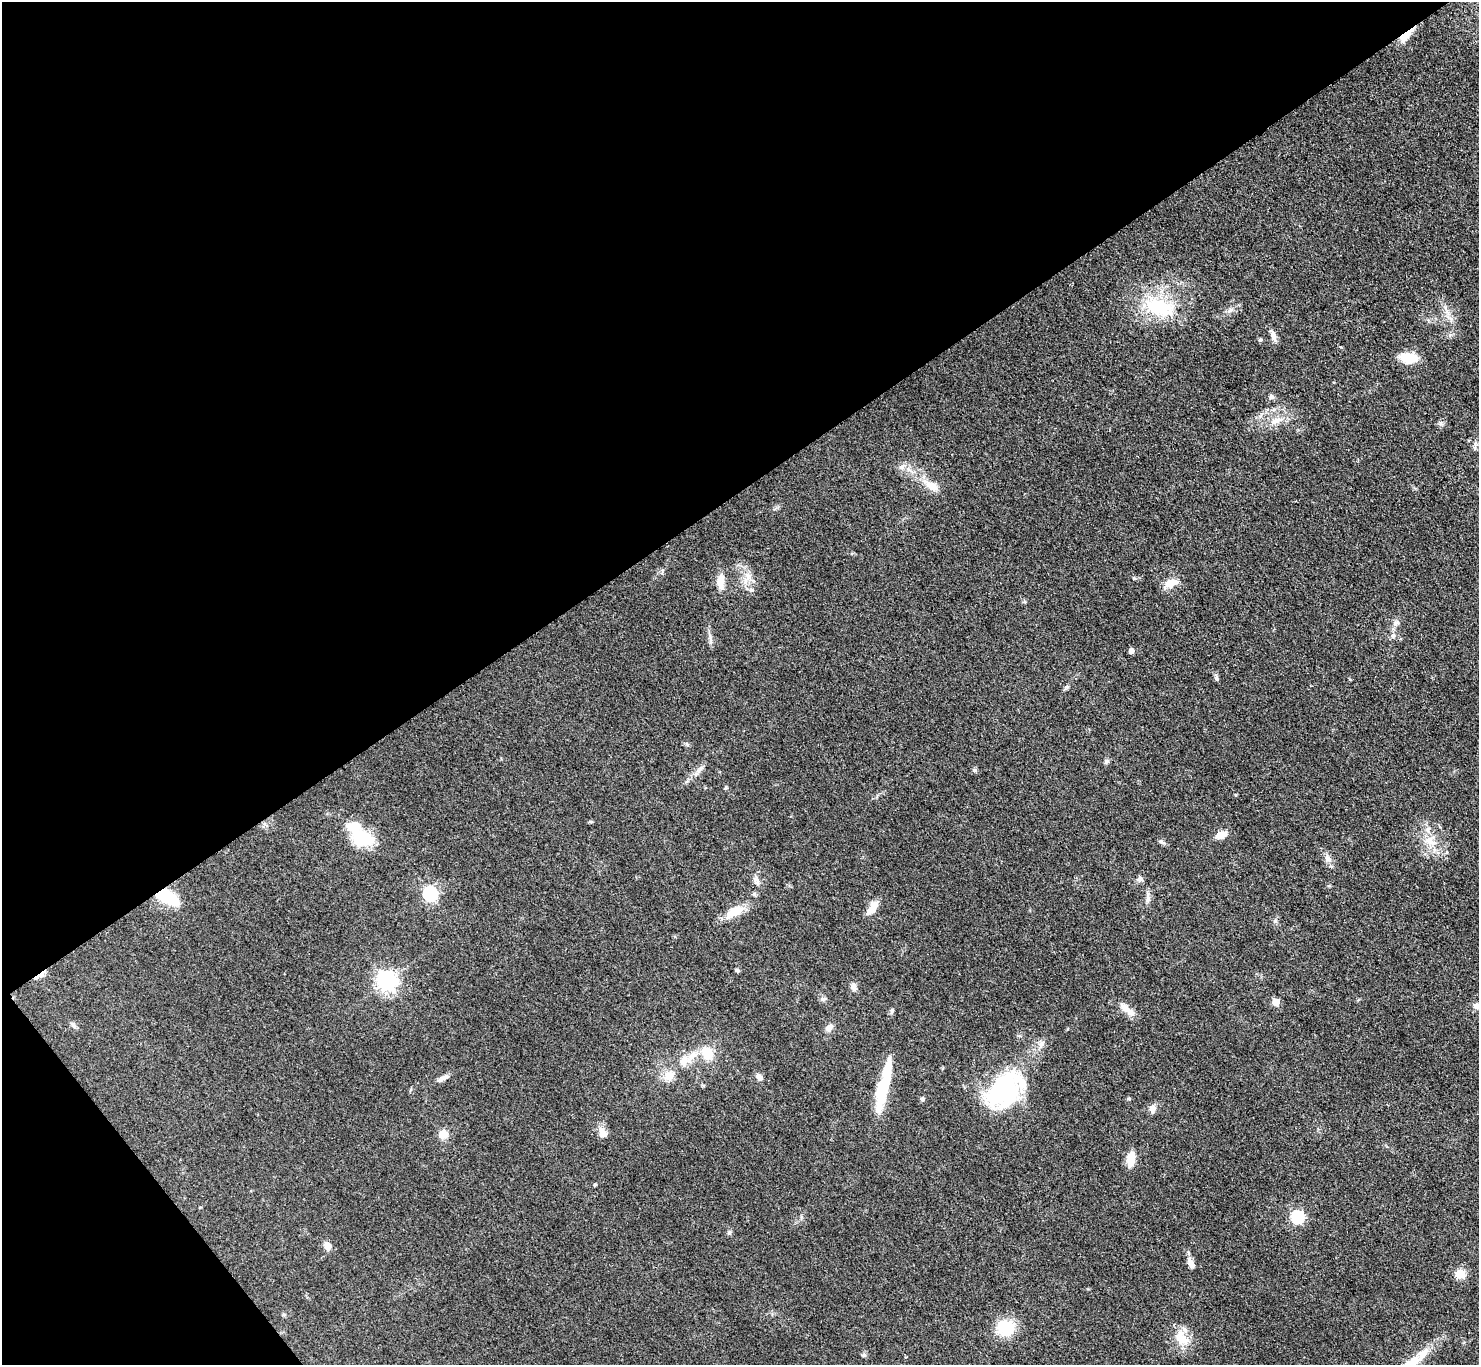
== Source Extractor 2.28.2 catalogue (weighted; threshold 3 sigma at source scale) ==
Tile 5 of 4 x 4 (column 1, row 2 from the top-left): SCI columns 10-1486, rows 3032-4394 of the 5927 x 5922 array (HDU 1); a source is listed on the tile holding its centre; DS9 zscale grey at full resolution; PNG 1481 x 1367 px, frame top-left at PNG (2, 2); no overlay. Shown black and unused: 39% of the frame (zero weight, under 3 of 4 exposures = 1% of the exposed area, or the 3 px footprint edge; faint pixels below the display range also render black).
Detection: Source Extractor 2.28.2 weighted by HDU 2 'WHT'; one run over the whole footprint, this tile lists its part. Background 0.0488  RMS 0.0062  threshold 0.0278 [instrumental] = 3 sigma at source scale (4.5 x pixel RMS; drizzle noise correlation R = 1.50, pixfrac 1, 0.05/0.05 arcsec/px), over >= 5 px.
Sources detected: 73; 2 inside a brighter object's white glare — not listed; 3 inside a brighter listed object's ellipse — not listed separately; the other 68 listed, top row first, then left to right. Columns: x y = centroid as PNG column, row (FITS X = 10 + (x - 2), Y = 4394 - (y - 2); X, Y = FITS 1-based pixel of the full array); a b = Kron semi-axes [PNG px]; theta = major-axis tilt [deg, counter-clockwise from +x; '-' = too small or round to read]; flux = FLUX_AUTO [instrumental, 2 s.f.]
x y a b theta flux
1406 36 24 7 46 7.8
1159 307 48 23 -17 37
1273 336 14 6 -72 3.5
1260 340 5 5 - 0.83
1408 358 19 11 -11 13
1271 397 7 6 - 1.5
1275 421 15 8 26 5.6
902 467 8 6 -21 2.3
932 486 17 10 -28 7.5
748 577 11 7 88 4.3
721 581 16 10 82 6.2
1171 583 20 10 20 6.4
1396 623 10 4 90 1.9
1131 651 4 4 - 4
1217 678 8 4 -81 1.2
1067 687 9 4 32 1.2
687 744 6 4 -19 0.93
1106 761 8 5 49 1.3
701 768 8 5 45 1.7
975 770 6 5 - 1.1
726 787 6 4 89 0.76
1221 835 12 7 20 6.2
363 839 24 15 -10 24
1430 841 15 9 -33 6.7
1161 842 8 5 -48 1.3
1328 858 10 7 -58 3
1140 879 9 7 62 2.1
756 881 14 5 -73 2.5
430 894 6 6 - 110
167 897 24 11 -30 26
1148 898 15 5 90 2.6
873 908 18 8 54 7.3
735 911 23 12 25 9.8
737 970 6 4 -24 1
40 975 15 5 24 2.9
387 981 7 7 - 320
854 987 10 7 -67 2.8
822 999 6 5 - 1.4
1276 1002 5 5 - 12
1477 1006 10 8 -4 3.7
1125 1007 15 9 -36 5
892 1011 7 5 61 1.1
73 1025 9 6 -55 1.7
829 1028 11 7 41 3.3
1041 1044 11 6 70 2.7
707 1053 20 14 -57 12
684 1061 19 12 39 8.7
669 1076 14 11 45 6.8
759 1077 11 6 -47 2.7
443 1078 16 6 27 3.2
883 1088 30 12 63 22
1004 1090 51 33 46 69
922 1099 6 5 - 1.1
1129 1099 5 4 - 0.76
1152 1108 10 8 -88 2.9
602 1133 17 11 -61 4.5
443 1134 10 10 - 5.7
1131 1159 14 8 83 11
595 1185 5 3 - 0.64
1297 1217 6 6 - 74
729 1232 6 5 - 1.1
328 1246 11 9 -65 3.2
1191 1264 15 7 -65 3.5
1461 1274 5 5 - 28
1005 1327 13 11 -12 28
1182 1339 23 15 -47 11
864 1355 6 4 18 0.85
1410 1364 44 12 36 18
Overlapping masked pixels (flux is a lower limit): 3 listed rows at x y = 1406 36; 167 897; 40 975
Isophote crosses this tile's border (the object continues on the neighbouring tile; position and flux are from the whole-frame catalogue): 2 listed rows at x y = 1477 1006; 1410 1364
Unlisted compact peaks at least as high as the median listed source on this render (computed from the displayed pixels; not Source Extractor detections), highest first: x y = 1445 307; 1441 423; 1275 921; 1230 310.